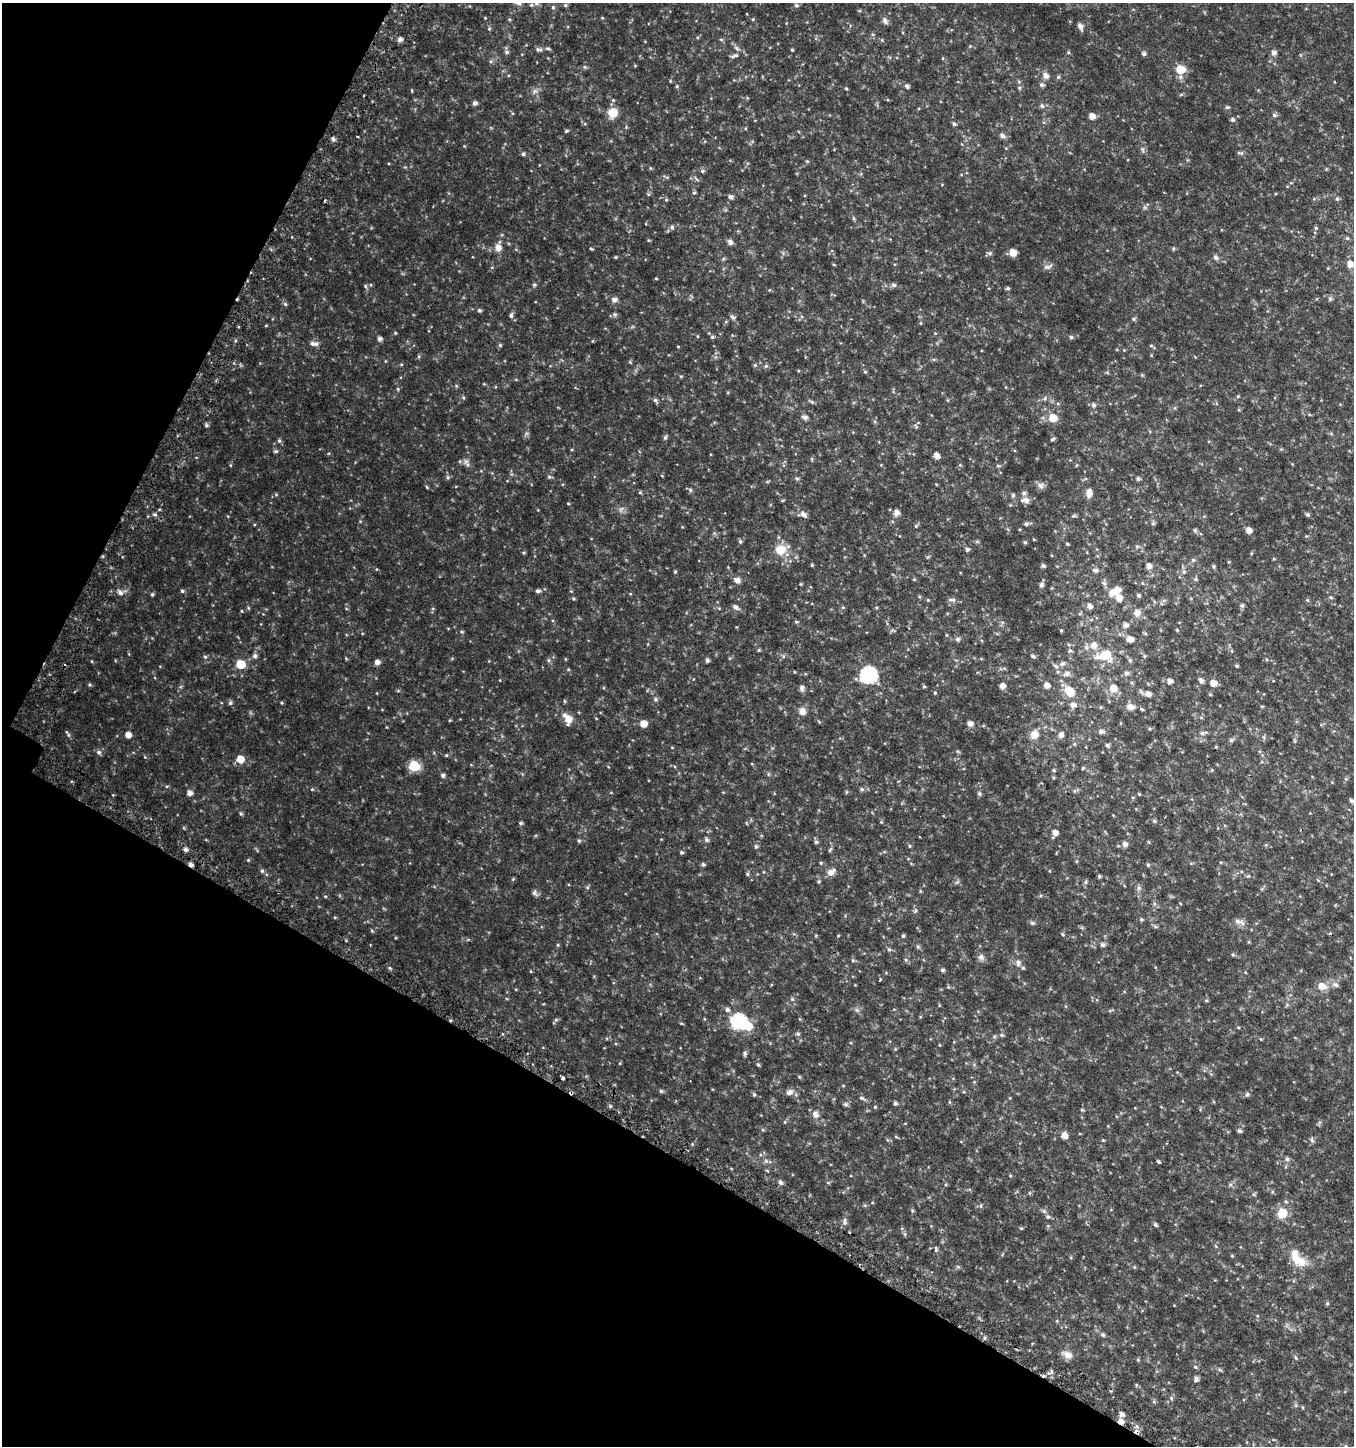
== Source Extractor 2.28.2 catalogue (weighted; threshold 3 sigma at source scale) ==
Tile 9 of 4 x 4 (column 1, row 3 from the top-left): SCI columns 254-1605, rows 1495-2938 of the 5982 x 5886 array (HDU 1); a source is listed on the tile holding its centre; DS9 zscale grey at full resolution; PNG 1356 x 1448 px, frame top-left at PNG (2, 3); no overlay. Shown black and unused: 28% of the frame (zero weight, under 2 of 3 exposures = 3% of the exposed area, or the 3 px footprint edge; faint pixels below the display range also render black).
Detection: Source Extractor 2.28.2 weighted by HDU 2 'WHT'; one run over the whole footprint, this tile lists its part. Background 0.0503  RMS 0.0094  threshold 0.0423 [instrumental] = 3 sigma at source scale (4.5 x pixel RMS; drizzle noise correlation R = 1.50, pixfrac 1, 0.0396/0.0396 arcsec/px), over >= 5 px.
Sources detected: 327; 1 inside a brighter object's white glare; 3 cosmic-ray / hot-pixel residue — not listed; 5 inside a brighter listed object's ellipse — not listed separately; the other 318 listed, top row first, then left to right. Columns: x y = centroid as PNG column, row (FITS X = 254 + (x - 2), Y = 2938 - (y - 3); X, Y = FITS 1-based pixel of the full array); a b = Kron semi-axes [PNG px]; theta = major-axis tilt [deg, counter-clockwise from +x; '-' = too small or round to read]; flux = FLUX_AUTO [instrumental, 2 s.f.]
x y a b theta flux
536 3 6 5 - 2
565 5 5 5 - 1.1
796 5 6 5 - 1.7
553 7 6 5 - 1.4
602 18 5 3 - 0.69
885 21 10 6 -52 2.5
1080 26 9 6 -60 2.8
489 29 5 4 - 0.89
400 40 5 5 - 3
721 40 5 3 - 0.97
548 48 7 4 -1 1.4
539 49 10 5 -10 2
792 50 4 3 - 0.91
506 52 6 5 - 1.9
1068 52 5 4 - 0.98
1274 53 8 6 1 2.3
1144 54 5 4 - 2.3
734 56 11 4 19 2.2
1180 69 6 6 - 23
1045 76 7 6 - 4.3
1058 77 5 5 - 1.3
670 81 5 3 - 0.73
1042 85 6 5 - 1.9
677 86 5 3 - 0.88
907 86 5 4 - 2.4
846 88 4 4 - 0.86
412 91 5 3 - 0.68
535 91 7 6 - 2.4
613 100 4 4 - 0.89
475 103 5 5 - 2.6
1042 106 5 5 - 1.6
1227 107 6 5 - 1.3
612 113 11 11 - 11
1274 115 6 5 - 1.8
1092 116 5 5 - 6.1
1233 120 5 5 - 1.8
954 124 5 4 - 1.6
566 131 5 4 - 1.1
357 136 3 2 - 0.88
1003 136 9 5 -36 2.3
333 139 6 5 - 1.9
1143 150 6 4 -71 1.3
1240 153 10 4 -10 1.6
523 154 5 4 - 1.5
807 161 5 3 - 0.82
650 168 5 3 - 0.78
702 171 6 5 - 1.6
942 184 3 2 - 1.3
694 193 5 5 - 1.1
730 197 6 5 - 2.4
1337 199 5 5 - 1.3
666 200 5 4 - 1
853 218 6 4 -88 1
672 227 6 5 - 1.7
1316 228 5 5 - 1.3
1347 238 5 5 - 1.4
730 242 6 6 - 3.1
498 248 9 9 - 5.3
591 249 5 3 - 0.77
1173 249 5 4 - 1
1013 252 6 5 - 9.1
990 253 6 4 46 1.5
616 257 5 3 - 0.72
1216 258 7 6 - 2
1350 264 7 6 - 6.5
1047 267 11 5 12 2.6
656 278 4 3 - 0.65
534 285 6 4 1 1.1
894 285 6 5 - 2
365 286 6 4 -88 1.2
1008 288 5 4 - 1.3
1330 299 6 5 - 1.7
614 300 8 6 5 2.8
285 304 5 5 - 1.4
479 310 5 4 - 1.5
614 314 6 6 - 1.8
511 315 8 5 83 2.2
732 317 8 5 -37 1.8
1133 319 6 4 -90 1.2
395 333 4 3 - 0.79
712 337 5 5 - 1.3
1071 337 5 4 - 1.5
379 339 5 4 - 3
316 344 8 6 36 2.5
500 345 4 4 - 1
1151 345 5 3 - 0.88
678 347 4 3 - 0.62
755 365 5 5 - 1.3
766 366 6 5 - 1.4
865 372 5 5 - 0.93
1238 396 5 3 - 0.84
655 400 5 5 - 1.7
812 402 7 4 -45 1.3
1094 405 6 5 - 2.2
805 417 6 5 - 2.9
1053 418 6 6 - 15
206 425 6 4 -72 1.3
665 437 6 4 63 1.5
1052 439 6 4 36 1.2
279 441 6 4 -67 1.5
276 451 6 4 -18 1.4
936 456 5 5 - 5.1
466 461 7 7 - 2.7
448 477 5 5 - 1.4
549 477 6 5 - 1.3
797 479 5 5 - 1.2
1138 479 5 5 - 1.9
1041 486 9 8 - 3.3
690 490 6 5 - 1.5
1089 493 10 6 83 5.8
1013 495 6 5 - 1.3
1025 500 13 8 -7 4.7
568 503 4 3 - 0.71
897 513 6 6 - 4.5
154 514 5 3 - 1.2
803 514 10 6 -43 3.6
1307 514 5 4 - 1.5
1073 516 6 4 11 1.2
1026 524 6 4 -10 1.8
916 526 5 4 - 1.1
1195 530 5 5 - 1.3
1249 530 5 5 - 6
740 541 5 4 - 1.4
1025 542 5 4 - 1.2
1067 544 4 3 - 1
967 549 5 4 - 1.9
780 550 16 13 11 13
524 552 5 3 - 0.89
1193 560 5 5 - 1.6
812 565 4 3 - 0.9
1043 566 4 4 - 1.9
1149 566 5 5 - 4.8
1213 566 6 4 -74 1.2
1095 570 6 6 - 2.3
675 572 4 4 - 0.98
1184 572 6 5 - 2.1
1195 579 6 5 - 1.4
737 580 9 7 -46 3.4
1104 583 7 4 -43 1.8
1041 585 6 5 - 2.5
182 591 5 5 - 1.2
538 591 5 4 - 2.3
120 593 7 6 - 3.2
1112 593 10 8 60 6.2
152 594 5 4 - 1.2
1138 595 4 4 - 1.9
1118 598 9 7 -68 7
574 599 5 4 - 0.96
928 600 4 4 - 0.71
952 600 12 4 3 2
1307 600 5 4 - 0.93
1242 605 6 5 - 1.5
1090 606 6 5 - 3.6
735 607 6 5 - 3
242 611 4 3 - 0.73
1137 613 9 9 - 4.7
796 622 5 3 - 0.85
1125 625 6 5 - 3.4
1061 630 4 4 - 0.81
1177 630 5 3 - 0.85
462 632 4 4 - 1
957 639 6 5 - 2.1
1130 639 7 6 - 5.4
1094 645 9 8 - 6.1
759 650 5 4 - 0.9
1070 650 5 5 - 1.3
1105 655 14 11 7 20
255 656 6 6 - 2.3
1033 656 6 4 -28 1.6
1144 656 5 5 - 1.1
205 657 5 5 - 1.2
346 658 5 3 - 0.78
707 660 4 4 - 2.2
1130 660 6 5 - 1.4
377 662 5 5 - 3.8
241 664 6 6 - 24
1062 664 8 5 18 2.2
1236 666 4 3 - 1.1
1126 673 6 6 - 2.6
1067 674 7 6 - 3.5
868 675 7 7 - 160
1170 681 5 5 - 3.6
1201 681 6 5 - 2.6
1213 683 6 5 - 7.1
90 685 5 4 - 1.1
1002 686 5 5 - 5.1
1047 686 5 5 - 4.9
802 688 7 6 - 2.7
1113 688 8 7 - 8.2
1069 691 10 7 -57 17
935 693 4 4 - 0.81
1148 694 6 5 - 4.2
1210 694 5 3 - 0.75
655 699 6 5 - 1.5
230 703 6 5 - 1.6
282 703 4 3 - 0.78
1073 705 6 5 - 4
1130 707 7 6 - 5.7
1142 709 5 4 - 1.2
802 711 9 8 - 5.2
568 719 14 8 -59 9.4
970 723 5 5 - 4.3
644 724 6 5 - 7.6
1101 732 6 6 - 2.3
1202 733 10 5 16 2.8
128 735 5 5 - 5.8
1034 735 11 9 45 6.7
1061 735 6 5 - 3.6
1231 740 6 5 - 1.5
1074 744 6 3 -71 0.86
1107 745 5 5 - 1.6
99 752 6 6 - 2.2
446 755 4 4 - 0.91
240 759 6 6 - 11
414 766 6 6 - 45
1054 770 4 3 - 1
443 775 5 5 - 2.1
167 786 5 3 - 0.86
862 789 6 5 - 1.8
1074 791 6 4 89 1.1
189 793 5 5 - 4.3
979 793 6 5 - 1.7
1139 794 4 4 - 0.87
1351 801 6 5 - 1.9
241 814 5 4 - 1.2
1154 821 5 4 - 1.3
521 823 5 4 - 1.3
1055 833 5 5 - 5.2
706 840 6 5 - 2.1
579 841 5 5 - 1.1
816 842 5 5 - 1.3
1149 842 5 3 - 0.71
1125 844 7 7 - 2.9
909 846 5 3 - 0.78
756 847 5 4 - 1.4
185 849 5 5 - 2.4
830 849 7 3 53 1.2
682 852 5 4 - 1.2
248 860 4 4 - 0.89
191 864 5 4 - 3.1
703 864 5 5 - 1.6
1148 865 5 4 - 1.1
262 871 6 5 - 1.5
830 873 10 8 62 4.4
747 874 5 4 - 1.2
1099 876 4 4 - 1.3
819 881 5 4 - 0.96
1086 882 6 4 71 1.3
1139 888 6 6 - 1.9
534 893 9 6 -60 2.1
325 896 5 3 - 0.74
1141 919 5 4 - 1.2
1239 922 17 5 -19 3.7
1032 923 6 5 - 1.4
1155 927 6 4 -2 1.3
372 931 5 4 - 0.91
903 936 5 4 - 1.2
558 945 5 3 - 0.79
1103 945 6 6 - 2
889 949 6 5 - 1.4
1233 955 5 3 - 0.99
981 957 8 7 - 2.7
853 960 6 5 - 1.2
906 960 5 4 - 1.2
1018 963 8 6 85 2.9
943 970 5 4 - 1.6
880 980 3 3 - 1.6
1336 985 8 7 - 2.4
1322 986 8 7 - 8.9
792 999 5 5 - 1.2
727 1010 6 5 - 2.4
556 1020 6 4 0 1.1
738 1022 7 7 - 130
681 1023 5 3 - 0.79
1238 1027 5 3 - 0.78
798 1034 5 5 - 1.3
1002 1035 6 4 -16 1.4
745 1053 7 5 71 1.7
758 1064 5 4 - 1.3
799 1077 5 4 - 0.91
563 1078 3 3 - 3.2
661 1091 5 5 - 1.4
789 1092 10 7 21 3.7
571 1093 4 2 - 2.5
754 1094 5 4 - 1.1
1247 1094 6 5 - 1.7
861 1098 6 5 - 1.4
895 1103 4 4 - 1.8
846 1104 6 5 - 1.6
875 1107 4 4 - 0.87
1082 1110 5 4 - 0.92
815 1115 8 7 - 4.6
785 1122 5 3 - 0.74
1239 1131 5 5 - 1.8
1064 1136 5 5 - 7.2
1312 1140 6 5 - 1.6
1287 1159 6 5 - 2.2
1158 1161 4 3 - 2.3
780 1183 5 5 - 2.4
1286 1202 5 3 - 1
981 1206 6 3 -72 1.1
1044 1211 5 5 - 1.4
1282 1213 6 6 - 26
1048 1217 6 5 - 1.6
845 1222 10 5 -90 2.7
1155 1225 6 4 -42 1.5
936 1249 8 4 -85 1.4
1297 1258 29 12 -51 16
1327 1303 5 4 - 1.1
1103 1335 6 5 - 1.6
1068 1355 13 9 -32 5.5
1296 1358 6 3 -71 1.1
1195 1367 4 4 - 0.94
1220 1370 6 4 -18 1.2
1196 1379 8 5 -87 2.2
1171 1398 6 5 - 1.4
1121 1414 5 5 - 4.5
1121 1422 6 5 - 5.2
Overlapping masked pixels (flux is a lower limit): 3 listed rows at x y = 191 864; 571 1093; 1121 1422
Isophote crosses this tile's border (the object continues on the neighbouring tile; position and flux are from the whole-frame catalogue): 1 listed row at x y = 536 3
Unlisted compact peaks at least as high as the median listed source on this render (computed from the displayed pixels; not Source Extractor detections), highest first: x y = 610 1106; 68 735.